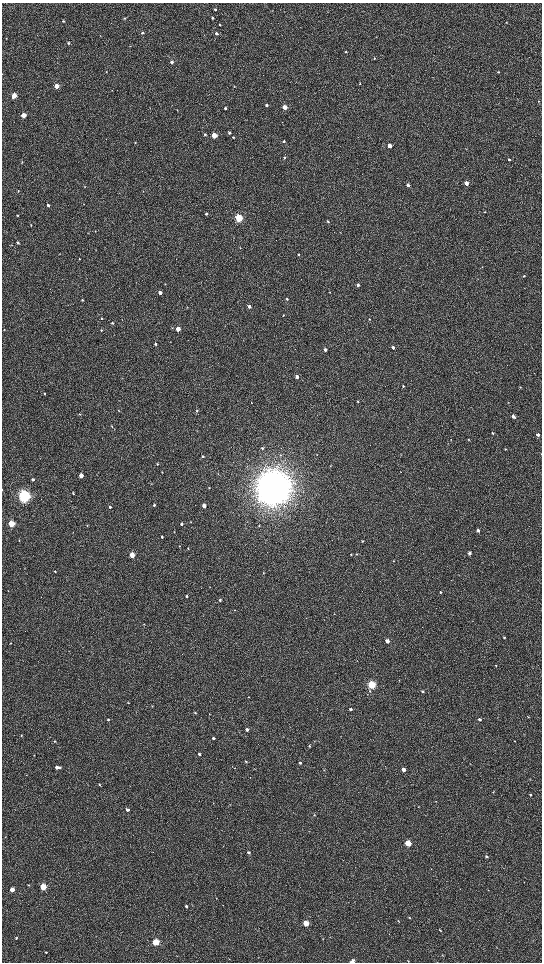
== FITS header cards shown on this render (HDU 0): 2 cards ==
NAXIS1  =                 1080 / length of data axis 1
NAXIS2  =                 1920 / length of data axis 2

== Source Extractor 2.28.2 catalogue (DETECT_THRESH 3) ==
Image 1080 x 1920 px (HDU 0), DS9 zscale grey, zoomed out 1/2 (1 PNG px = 2 x 2 image px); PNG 544 x 964 px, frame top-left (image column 1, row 1919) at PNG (2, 3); no overlay
Background 533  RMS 39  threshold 116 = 3 sigma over >= 5 px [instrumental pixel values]
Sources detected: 196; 4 cannot appear on this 1/2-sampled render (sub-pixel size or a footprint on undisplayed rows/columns) and are not listed; the other 192 listed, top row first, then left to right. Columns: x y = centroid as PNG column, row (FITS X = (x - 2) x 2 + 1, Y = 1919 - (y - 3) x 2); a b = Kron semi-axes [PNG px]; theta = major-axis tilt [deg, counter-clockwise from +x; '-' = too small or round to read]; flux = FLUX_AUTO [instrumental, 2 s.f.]
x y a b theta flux
215 9 3 3 - 7.3e+03
124 18 3 3 - 7.3e+03
212 18 3 3 - 7.4e+03
63 21 3 2 - 8.7e+03
506 23 3 2 - 4.3e+03
220 25 3 2 - 5.5e+03
142 33 3 3 - 9.6e+03
216 33 3 3 - 2.0e+04
100 36 3 2 - 3.3e+03
376 37 2 2 - 2.7e+03
6 38 3 2 - 3.9e+03
68 43 4 3 - 9.5e+03
130 46 2 2 - 3.6e+03
346 52 3 2 - 9.1e+03
374 58 4 3 - 6.7e+03
172 62 3 3 - 3.1e+04
106 72 3 2 - 3.3e+03
498 72 3 3 - 7.9e+03
360 84 3 3 - 6.4e+03
56 86 3 3 - 1.1e+05
234 86 3 2 - 4.1e+03
14 95 4 3 - 1.5e+05
539 101 3 2 - 4.1e+03
266 105 3 3 - 2.2e+04
285 107 3 3 - 1.5e+05
225 108 3 3 - 1.0e+04
177 110 2 2 - 3.3e+03
23 115 3 3 - 1.5e+05
229 133 3 3 - 1.4e+04
205 134 3 3 - 9.6e+03
214 135 3 3 - 2.4e+05
233 137 3 3 - 6.7e+03
284 141 3 3 - 1.2e+04
390 146 3 3 - 9.1e+04
284 157 3 3 - 8.5e+03
509 160 3 3 - 1.2e+04
22 162 3 3 - 4.7e+03
466 183 3 3 - 5.3e+04
408 185 3 3 - 3.1e+04
85 186 2 2 - 2.7e+03
18 191 3 3 - 6.2e+03
143 191 3 2 - 2.5e+03
48 205 3 3 - 1.7e+04
485 212 3 2 - 3.1e+03
206 214 3 3 - 1.2e+04
17 215 3 3 - 4.6e+03
239 218 4 3 - 7.8e+05
328 221 4 3 - 9.0e+03
31 225 3 3 - 5.7e+03
95 231 3 2 - 3.2e+03
17 243 4 3 - 1.2e+04
11 245 3 2 - 4.7e+03
60 254 3 2 - 3.0e+03
298 254 3 3 - 7.8e+03
79 259 3 3 - 4.8e+03
524 276 3 2 - 5.3e+03
358 285 3 3 - 2.3e+04
330 292 3 2 - 4.2e+03
160 293 3 3 - 3.4e+04
287 299 4 3 - 8.4e+03
82 300 3 2 - 9.4e+03
249 306 4 3 - 2.5e+04
283 315 3 2 - 4.2e+03
101 318 3 2 - 4.3e+03
369 319 2 2 - 3.4e+03
112 323 3 3 - 1.0e+04
178 329 3 3 - 1.0e+05
4 330 3 2 - 3.5e+03
101 330 3 3 - 9.1e+03
170 342 3 2 - 2.5e+03
155 344 3 3 - 1.3e+04
393 347 3 3 - 1.9e+04
325 350 3 3 - 3.1e+04
297 377 3 3 - 4.9e+04
403 386 3 3 - 1.3e+04
520 387 3 2 - 4.4e+03
44 394 2 2 - 5.6e+03
358 401 3 2 - 5.7e+03
251 403 3 2 - 3.8e+03
118 410 3 2 - 4.6e+03
197 411 3 3 - 6.8e+03
80 414 3 2 - 4.0e+03
513 416 3 3 - 3.4e+04
112 426 4 3 - 6.5e+03
197 431 3 2 - 3.1e+03
492 433 3 2 - 1.0e+04
538 435 3 3 - 2.1e+04
468 439 3 2 - 5.1e+03
451 440 3 2 - 2.6e+03
262 448 4 3 - 9.0e+03
505 449 3 2 - 7.2e+03
401 454 3 2 - 3.4e+03
541 454 3 1 - 3.4e+03
202 456 3 3 - 8.9e+03
157 464 4 3 - 6.6e+03
330 466 2 2 - 3.8e+03
162 472 3 2 - 4.7e+03
218 474 3 2 - 3.0e+03
81 475 3 3 - 7.3e+04
33 479 3 3 - 1.7e+04
151 483 3 2 - 3.5e+03
273 487 14 13 - 1.8e+07
209 488 3 2 - 4.5e+03
73 493 3 2 - 8.8e+03
24 496 5 4 - 2.4e+06
154 505 3 3 - 9.4e+03
204 506 3 3 - 5.7e+04
110 507 3 3 - 1.2e+04
191 522 3 2 - 2.6e+03
11 524 3 3 - 3.9e+05
181 524 3 3 - 1.8e+04
87 525 3 3 - 5.3e+03
259 526 3 3 - 6.1e+03
478 530 3 3 - 2.2e+04
162 537 3 3 - 1.2e+04
19 540 3 2 - 4.3e+03
362 541 3 3 - 5.2e+03
179 546 2 2 - 3.9e+03
188 548 3 2 - 4.0e+03
469 553 3 3 - 2.4e+04
351 554 3 2 - 5.3e+03
357 554 3 3 - 6.1e+03
132 555 3 3 - 1.7e+05
393 561 3 2 - 3.5e+03
25 568 3 2 - 3.4e+03
55 571 3 3 - 7.4e+03
263 573 3 2 - 4.3e+03
440 592 4 3 - 9.3e+03
186 596 3 3 - 8.0e+03
220 600 3 3 - 1.3e+04
334 614 3 1 - 2.4e+03
144 624 3 2 - 4.2e+03
504 637 2 2 - 7.2e+03
387 641 3 3 - 6.7e+04
10 643 3 2 - 3.0e+03
496 665 4 2 - 5.7e+03
399 680 2 2 - 2.7e+03
372 685 3 3 - 8.4e+05
423 691 3 3 - 1.1e+04
248 697 3 2 - 3.4e+03
128 703 3 2 - 3.9e+03
152 706 3 2 - 4.5e+03
350 709 2 2 - 1.6e+04
195 713 3 2 - 6.2e+03
210 714 2 2 - 2.8e+03
528 717 3 2 - 4.7e+03
479 719 3 3 - 2.0e+04
108 720 3 3 - 6.7e+03
247 730 3 3 - 2.3e+04
21 735 3 2 - 4.2e+03
213 738 3 2 - 1.2e+04
55 741 3 3 - 6.3e+03
514 741 3 2 - 4.7e+03
309 746 3 3 - 7.1e+03
199 754 3 3 - 1.7e+04
34 755 2 2 - 3.4e+03
246 762 3 3 - 7.4e+03
300 763 3 2 - 1.6e+04
57 767 3 3 - 4.4e+04
60 767 3 3 - 1.4e+04
234 768 2 2 - 2.3e+03
403 769 3 3 - 6.4e+04
324 770 3 2 - 2.7e+03
250 777 2 1 - 2.1e+03
99 785 3 2 - 9.4e+03
530 795 4 3 - 8.6e+03
436 801 3 2 - 2.7e+03
213 803 3 2 - 2.9e+03
418 807 2 2 - 3.1e+03
127 810 3 3 - 3.0e+04
314 815 3 3 - 5.4e+03
5 837 2 2 - 2.5e+03
408 843 3 3 - 4.0e+05
248 853 3 3 - 1.7e+04
486 856 3 2 - 1.1e+04
28 885 3 3 - 6.1e+03
43 887 3 3 - 4.6e+05
12 890 3 3 - 1.2e+05
488 890 3 2 - 3.8e+03
216 898 3 2 - 3.7e+03
186 906 3 3 - 1.6e+04
409 917 3 3 - 5.2e+03
398 921 3 2 - 4.1e+03
306 923 3 3 - 3.4e+05
440 930 4 2 - 6.4e+03
16 938 3 2 - 7.9e+03
156 942 3 3 - 5.4e+05
46 952 3 2 - 4.0e+03
258 957 2 1 - 2.0e+03
229 959 3 2 - 3.3e+03
352 961 4 3 - 3.2e+04
408 961 3 2 - 3.7e+03
At the frame edge (FLAGS 8, measured only in part): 2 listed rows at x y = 541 454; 352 961
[4 sub-pixel or undisplayed-footprint detections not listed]